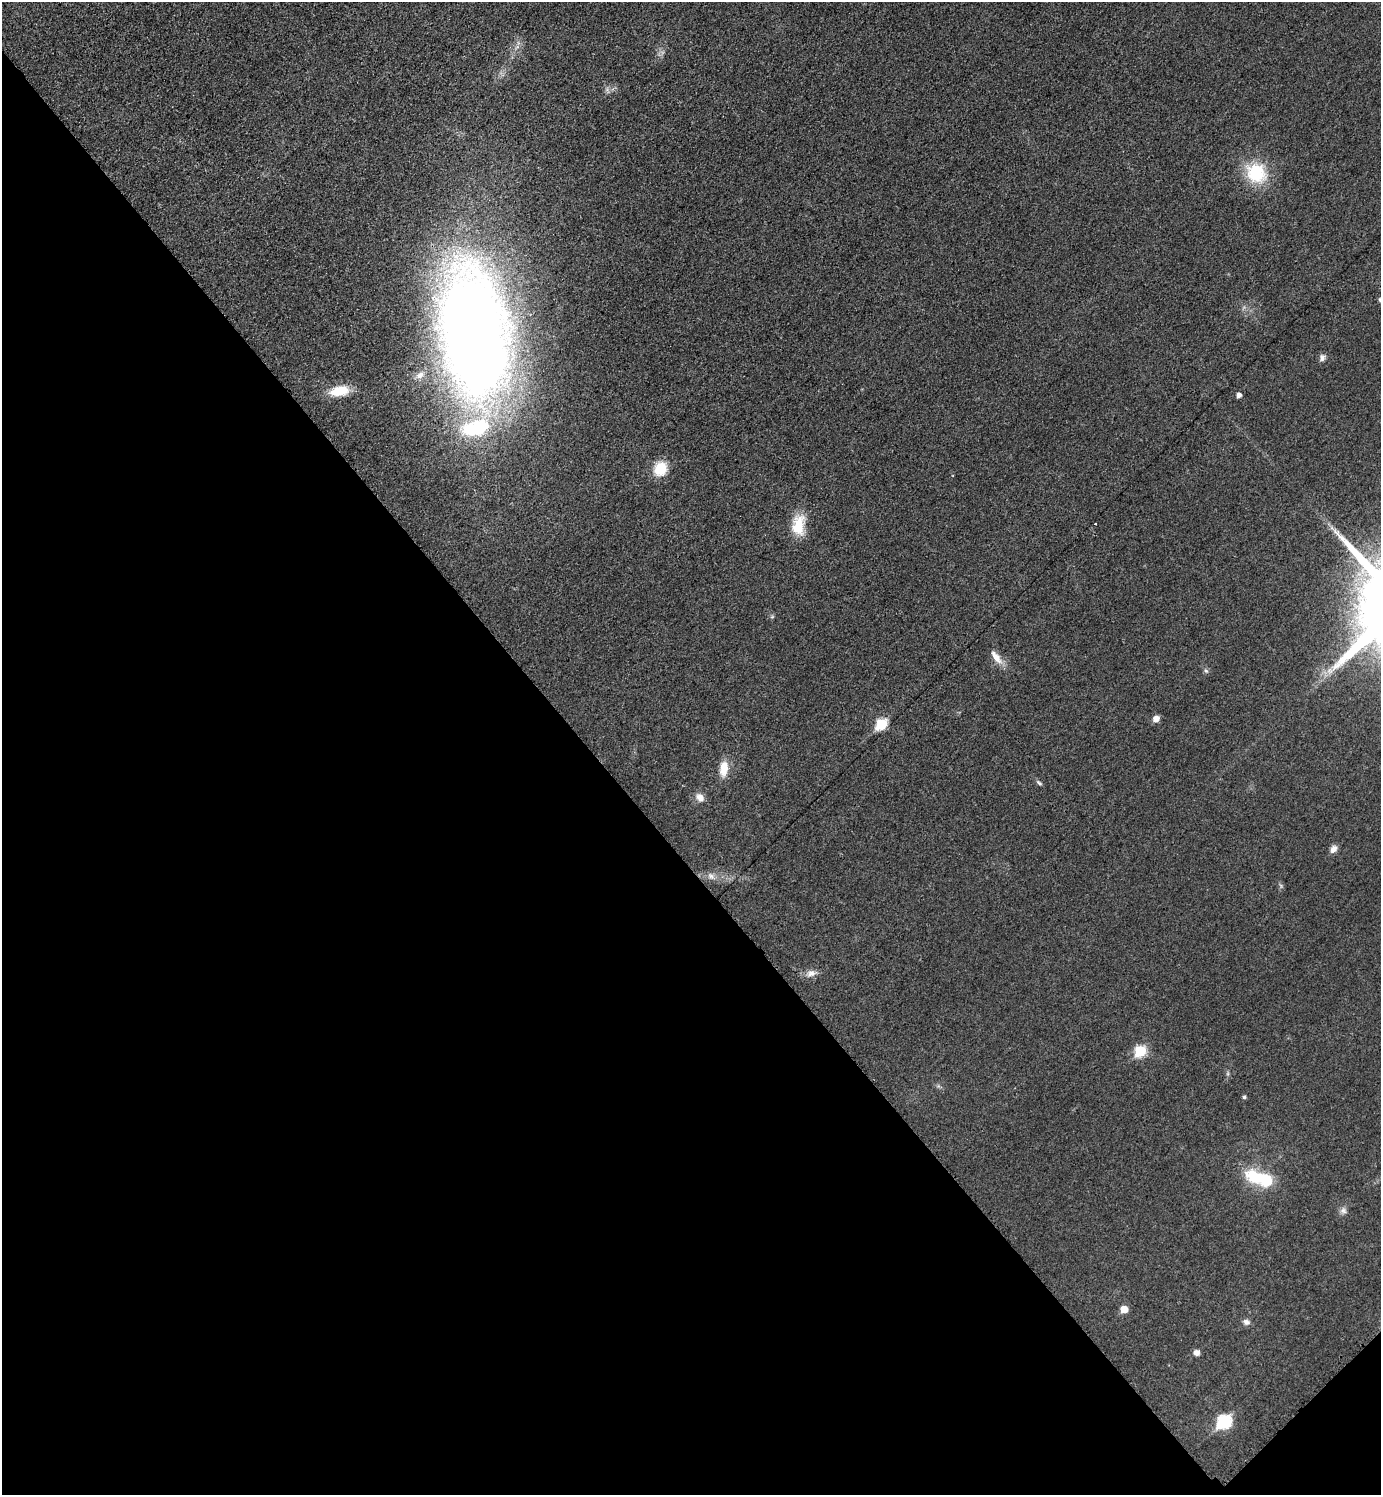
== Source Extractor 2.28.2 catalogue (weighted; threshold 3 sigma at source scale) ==
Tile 14 of 4 x 4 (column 2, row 4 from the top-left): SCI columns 1693-3071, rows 9-1501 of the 5995 x 5997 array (HDU 1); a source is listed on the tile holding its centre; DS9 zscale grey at full resolution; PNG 1383 x 1497 px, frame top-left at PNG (2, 2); no overlay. Shown black and unused: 43% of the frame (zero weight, under 3 of 4 exposures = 1% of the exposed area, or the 3 px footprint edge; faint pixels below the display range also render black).
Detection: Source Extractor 2.28.2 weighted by HDU 2 'WHT'; one run over the whole footprint, this tile lists its part. Background 0.0342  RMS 0.006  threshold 0.0268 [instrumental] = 3 sigma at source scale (4.5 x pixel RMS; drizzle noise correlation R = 1.50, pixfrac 1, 0.05/0.05 arcsec/px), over >= 5 px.
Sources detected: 34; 1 inside a brighter object's white glare — not listed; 1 inside a brighter listed object's ellipse — not listed separately; the other 32 listed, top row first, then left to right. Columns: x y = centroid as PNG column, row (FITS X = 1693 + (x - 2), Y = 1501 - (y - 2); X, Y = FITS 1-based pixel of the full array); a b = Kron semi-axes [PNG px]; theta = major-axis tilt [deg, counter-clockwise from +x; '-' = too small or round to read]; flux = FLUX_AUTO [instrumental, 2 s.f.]
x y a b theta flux
517 47 7 5 34 1.8
607 89 7 4 73 1.3
1256 173 28 23 -43 31
1380 300 5 4 - 1.1
475 334 113 53 -83 1000
1322 358 9 7 72 2.2
420 375 12 8 30 4.1
339 391 19 10 10 18
1239 395 5 4 - 2.7
660 469 15 13 58 16
1095 524 3 3 - 1.2
798 525 26 16 82 17
772 617 6 4 19 0.8
996 657 20 8 -53 6.4
1206 671 8 5 -52 1.3
1156 719 6 5 - 5.5
881 724 7 6 - 41
724 769 19 10 84 9.6
1039 783 8 4 -40 1.3
700 797 12 9 -44 4.5
1333 849 9 7 55 3.5
711 876 11 9 -36 3.5
1281 886 7 4 -57 1
811 973 16 9 9 4.2
1140 1051 7 6 - 41
1244 1097 5 4 - 1
1257 1178 27 16 -19 27
1343 1210 9 9 - 2.5
1124 1309 6 5 - 9.1
1246 1322 9 7 -19 2.6
1196 1353 7 6 - 2.9
1224 1422 8 7 - 77
Isophote crosses this tile's border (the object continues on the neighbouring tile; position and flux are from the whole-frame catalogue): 1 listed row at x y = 1380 300